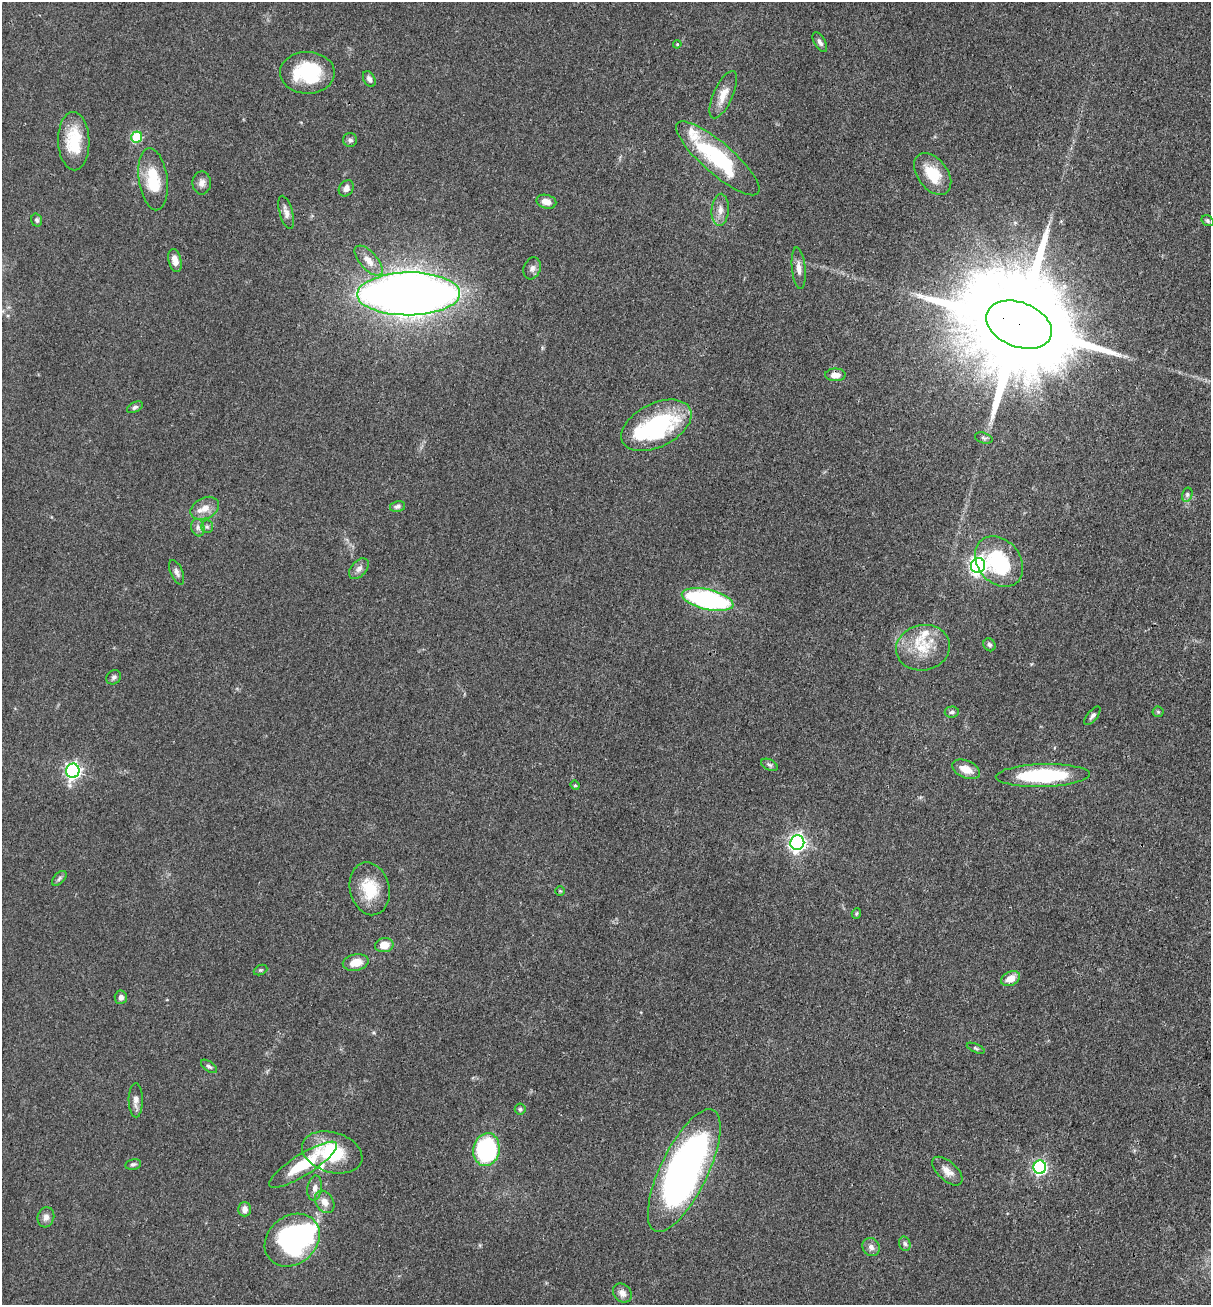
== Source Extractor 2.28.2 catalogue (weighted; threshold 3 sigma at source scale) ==
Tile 6 of 4 x 4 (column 2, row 2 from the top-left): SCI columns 1415-2623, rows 2677-3979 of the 5369 x 5354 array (HDU 1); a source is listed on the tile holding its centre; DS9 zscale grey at full resolution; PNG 1213 x 1307 px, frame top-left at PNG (2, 2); each listed source drawn as its Kron ellipse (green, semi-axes under 4 px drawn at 4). Shown black and unused: <1% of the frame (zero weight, under 3 of 4 exposures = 6% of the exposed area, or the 3 px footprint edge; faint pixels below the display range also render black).
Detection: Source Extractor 2.28.2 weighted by HDU 2 'WHT'; one run over the whole footprint, this tile lists its part. Background 0.0449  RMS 0.005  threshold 0.0225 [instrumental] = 3 sigma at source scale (4.5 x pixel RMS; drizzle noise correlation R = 1.50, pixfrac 1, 0.05/0.05 arcsec/px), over >= 5 px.
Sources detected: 84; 2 inside a brighter object's white glare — neither listed nor drawn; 4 inside a brighter listed object's ellipse — not listed separately; the other 78 listed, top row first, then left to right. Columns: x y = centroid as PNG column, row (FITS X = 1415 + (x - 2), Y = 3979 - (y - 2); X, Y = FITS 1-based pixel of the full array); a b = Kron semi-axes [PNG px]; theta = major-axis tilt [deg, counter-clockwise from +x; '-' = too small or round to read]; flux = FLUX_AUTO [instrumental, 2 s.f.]
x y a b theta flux
820 42 11 5 -60 1.7
677 44 4 4 - 0.5
307 73 27 21 -1 32
369 79 8 5 -62 1.9
723 95 25 9 66 6.9
137 137 6 5 - 29
350 140 7 7 - 1.4
74 141 29 15 -88 18
718 158 53 15 -41 46
933 174 24 15 -53 15
153 179 31 14 -82 19
202 183 11 9 90 2.9
346 188 9 6 53 2.5
546 202 10 6 -14 3.8
720 210 16 8 85 3.9
286 212 17 6 -74 3
37 220 6 5 - 1.2
1208 221 6 5 - 0.85
175 260 12 6 -76 4.5
369 260 18 9 -48 5.5
532 268 11 8 70 2.2
799 268 21 6 -84 3.5
409 294 51 21 1 690
1019 325 34 22 -21 20000
835 375 10 6 0 4.1
135 407 8 5 28 1.1
656 425 37 22 26 57
984 438 9 5 -16 1.2
1187 495 7 5 75 1.1
398 507 8 5 13 1.2
205 508 15 10 26 5.3
207 527 6 5 - 1.1
198 528 9 6 -76 1.8
999 562 28 21 -51 38
978 566 7 7 - 190
359 569 12 7 48 2.4
177 572 13 6 -67 1.9
708 600 26 10 -13 92
989 645 7 5 -56 1.2
923 648 27 22 12 17
114 677 8 6 42 1.3
952 712 7 5 5 1.2
1158 712 5 5 - 0.65
1092 716 11 5 51 1.4
769 765 9 5 -26 1.2
966 769 15 8 -22 6.4
73 771 7 6 - 160
1043 776 47 11 2 47
575 785 5 4 - 0.66
797 843 7 7 - 180
59 878 9 5 47 1.1
370 889 27 19 -77 17
560 891 5 5 - 0.59
856 913 5 4 - 0.68
384 945 9 7 8 6.3
356 962 13 8 11 7.2
260 970 7 4 25 0.78
1011 979 10 7 27 5.4
121 997 7 6 - 1.8
976 1048 9 4 -24 0.94
209 1066 9 5 -36 1.1
136 1100 17 7 -89 3.1
520 1109 5 5 - 1
486 1150 16 13 80 61
332 1152 31 20 -17 28
133 1164 8 5 13 1.1
303 1165 39 10 32 24
1040 1167 6 6 - 94
684 1171 67 23 64 220
947 1171 18 9 -42 4.6
315 1188 12 7 81 2.6
325 1202 12 8 -59 4.3
245 1209 7 6 - 3
46 1217 10 8 74 2.5
292 1240 29 24 40 95
905 1244 7 5 -74 1.2
871 1247 9 8 - 2.4
622 1293 10 8 -47 3.2
Overlapping masked pixels (flux is a lower limit): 1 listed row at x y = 1019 325